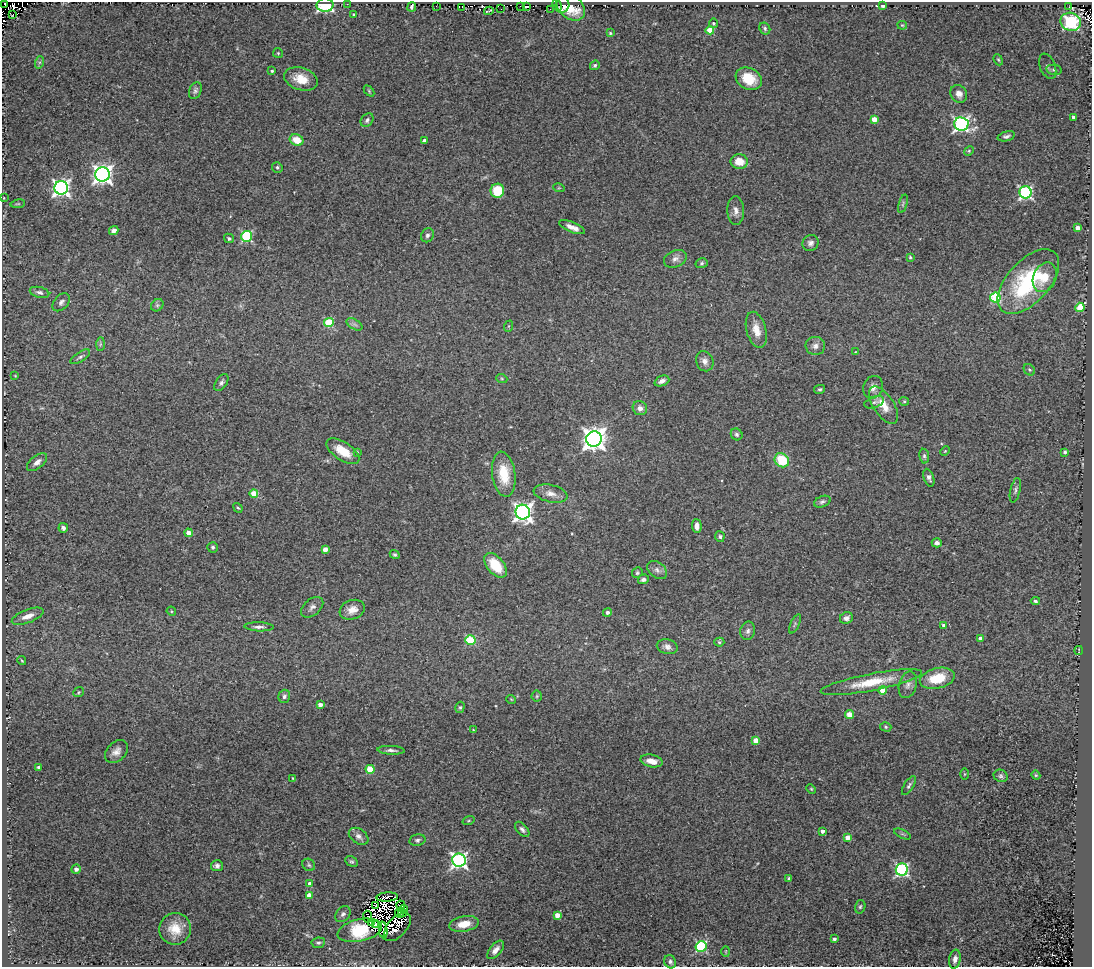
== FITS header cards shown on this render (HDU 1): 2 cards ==
NAXIS1  =                 1090
NAXIS2  =                  965

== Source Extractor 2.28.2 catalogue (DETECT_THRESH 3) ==
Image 1090 x 965 px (HDU 1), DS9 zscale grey, 1 PNG px = 1 image px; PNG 1094 x 969 px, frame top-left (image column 1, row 965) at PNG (2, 2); each listed source drawn as its Kron ellipse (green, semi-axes under 4 px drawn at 4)
Background 0.112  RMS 0.023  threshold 0.0684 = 3 sigma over >= 5 px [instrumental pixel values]
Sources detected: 218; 15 with non-positive FLUX_AUTO (blend fragments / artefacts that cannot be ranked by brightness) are neither listed nor drawn; the other 203 listed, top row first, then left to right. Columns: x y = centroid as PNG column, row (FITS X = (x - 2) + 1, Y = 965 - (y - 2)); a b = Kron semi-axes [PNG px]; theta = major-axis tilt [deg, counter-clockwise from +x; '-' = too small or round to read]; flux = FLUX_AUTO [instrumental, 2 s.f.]
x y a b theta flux
5 4 3 2 - 32
347 4 2 2 - 73
325 5 8 7 - 110
557 5 6 2 -73 3.4
562 5 8 7 - 5.9
436 6 2 2 - 2.6
570 6 16 11 -43 13
883 6 3 3 - 3.5
412 7 5 3 - 0.77
462 7 3 2 - 3.8
520 7 3 2 - 6.4
527 7 3 2 - 25
1069 7 3 2 - 3.8
501 9 2 2 - 10
550 9 3 2 - 6.7
489 11 5 2 - 3.6
13 14 3 2 - 4.6
354 14 3 3 - 2.7
1071 22 10 9 - 360
714 23 5 4 - 2.7
902 25 5 4 - 1.6
765 28 6 5 - 3.1
710 30 4 4 - 29
610 33 4 3 - 2
278 53 5 5 - 2.1
998 60 6 4 -67 2.1
40 62 6 4 71 3
595 65 5 4 - 2.6
1048 66 13 7 -68 8.4
1054 70 8 4 -10 3.4
272 71 3 3 - 2.2
301 79 17 11 -17 26
749 79 13 10 -29 41
195 91 9 6 66 4.6
369 91 6 4 -47 1.9
959 94 9 8 - 9.3
1073 117 3 3 - 5.5
874 119 4 4 - 21
367 120 7 5 52 4.1
961 124 7 6 - 390
1006 136 9 4 16 4.2
296 140 7 5 -27 26
425 141 4 3 - 7.4
969 151 5 4 - 1.8
739 162 8 7 - 22
277 167 5 5 - 3
103 174 7 7 - 830
61 188 7 7 - 600
559 188 6 3 -17 1.7
497 191 7 7 - 43
1025 192 6 6 - 260
4 198 3 2 - 0.99
18 204 7 3 8 1.7
903 204 10 4 73 2.8
736 211 14 8 -87 10
572 227 14 5 -23 11
1077 228 4 4 - 12
114 231 5 4 - 5.6
427 235 7 6 - 4.8
247 236 5 5 - 140
229 238 5 4 - 3.1
810 243 8 8 - 6.1
910 257 4 4 - 1.9
675 259 12 8 22 8.2
702 263 6 5 - 2.8
1045 277 15 11 65 29
1028 282 39 21 48 160
40 292 10 5 -14 4.5
995 298 5 5 - 120
61 302 10 7 50 5.7
157 305 7 5 45 3.3
1080 307 4 4 - 60
329 322 5 4 - 76
354 324 9 5 -30 4.2
509 326 6 4 70 1.6
756 330 18 10 -75 19
100 344 7 4 89 2.7
815 346 9 9 - 7.7
855 352 3 2 - 0.97
80 357 11 5 34 4.1
705 361 10 8 -67 8.8
1029 370 6 5 - 2.4
15 376 4 2 - 1.1
502 379 5 3 - 1.9
662 381 8 5 22 7.4
221 383 10 5 56 4.9
873 387 11 9 65 9.5
820 389 5 4 - 2.4
904 401 5 4 - 1.8
874 402 10 5 19 3.7
883 405 21 10 -56 26
640 408 7 7 - 8.6
737 434 6 5 - 4
594 439 8 7 - 1300
343 451 19 9 -33 30
945 451 5 3 - 1.4
357 452 3 3 - 2
1065 452 4 3 - 3.5
924 456 7 5 -81 3.2
782 460 8 6 -40 58
37 462 12 6 39 9.6
504 474 22 11 -82 42
929 478 9 5 -71 5.1
1015 490 12 5 77 4.6
254 493 4 4 - 34
550 493 17 8 -12 13
822 502 9 5 21 3.9
238 508 5 3 - 1.9
523 512 7 7 - 720
697 526 7 4 -87 9
63 528 5 4 - 5.3
189 533 4 4 - 19
720 537 5 5 - 3.3
937 543 5 4 - 5.2
213 547 5 5 - 3.7
325 549 4 4 - 11
395 555 5 4 - 2.5
496 565 14 8 -50 46
657 570 11 7 -38 7
637 573 5 5 - 2.7
643 579 5 4 - 4.6
1035 601 4 3 - 2.8
312 607 13 8 40 6.9
352 610 13 9 20 14
171 611 5 4 - 1.6
607 612 4 4 - 5.1
28 616 17 6 21 14
846 618 7 5 27 5.2
795 624 10 4 65 3.2
944 625 4 4 - 5.3
259 627 14 4 -2 6
748 631 9 7 74 5.6
980 638 4 4 - 6.1
470 640 5 4 - 90
719 642 5 4 - 2.6
667 647 10 7 -14 7.1
1079 651 4 2 - 1.2
22 661 4 3 - 1.5
937 678 18 10 14 41
871 682 51 8 11 51
908 685 14 8 73 8.8
882 690 4 4 - 20
78 692 6 4 38 2.2
284 696 6 6 - 4.2
537 696 5 5 - 2.1
511 699 5 3 - 1.2
320 705 4 4 - 11
460 707 6 4 74 2.4
849 714 4 4 - 17
886 727 6 4 -16 2.3
473 730 4 4 - 1.3
756 740 4 4 - 18
391 750 13 4 -3 5.6
116 751 13 9 45 11
652 761 11 6 -11 14
39 767 4 3 - 4.9
370 769 4 4 - 54
964 774 6 4 89 1.6
1036 775 4 4 - 1.8
1001 776 7 6 - 3.6
293 778 3 2 - 1.2
909 786 11 5 58 4
811 789 5 4 - 1.9
468 821 6 3 19 1.5
522 829 9 5 -49 5
822 831 4 3 - 6.8
902 834 9 4 -26 2.6
359 836 11 7 -35 7.5
847 837 4 4 - 13
417 840 8 5 12 4
459 860 6 6 - 470
351 861 7 5 -29 2.8
309 865 7 6 - 3.1
217 866 6 5 - 4.8
76 869 5 4 - 5.2
902 869 6 6 - 290
789 878 4 3 - 2.7
310 884 4 4 - 7.8
309 895 4 4 - 18
387 897 11 4 3 8.7
376 905 4 3 - 1.5
401 905 5 3 - 11
860 907 7 5 72 2.8
404 909 4 3 - 1.4
400 913 5 3 - 5.7
402 913 4 3 - 4.1
343 914 9 6 48 5.2
557 915 4 4 - 17
367 917 6 3 -84 4.2
372 923 4 3 - 4.1
376 924 3 2 - 2.7
464 924 15 7 10 23
397 927 17 9 48 15
175 929 16 15 - 30
360 930 23 11 12 45
383 930 8 3 -84 2.8
834 939 4 3 - 3.8
318 943 7 5 7 3.3
701 946 5 5 - 160
496 950 11 5 49 9.7
726 951 5 3 - 1.3
955 959 9 6 80 8.4
670 962 7 5 -63 5
At the frame edge (FLAGS 8, measured only in part): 1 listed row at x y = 5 4
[15 non-positive-flux detections neither listed nor drawn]